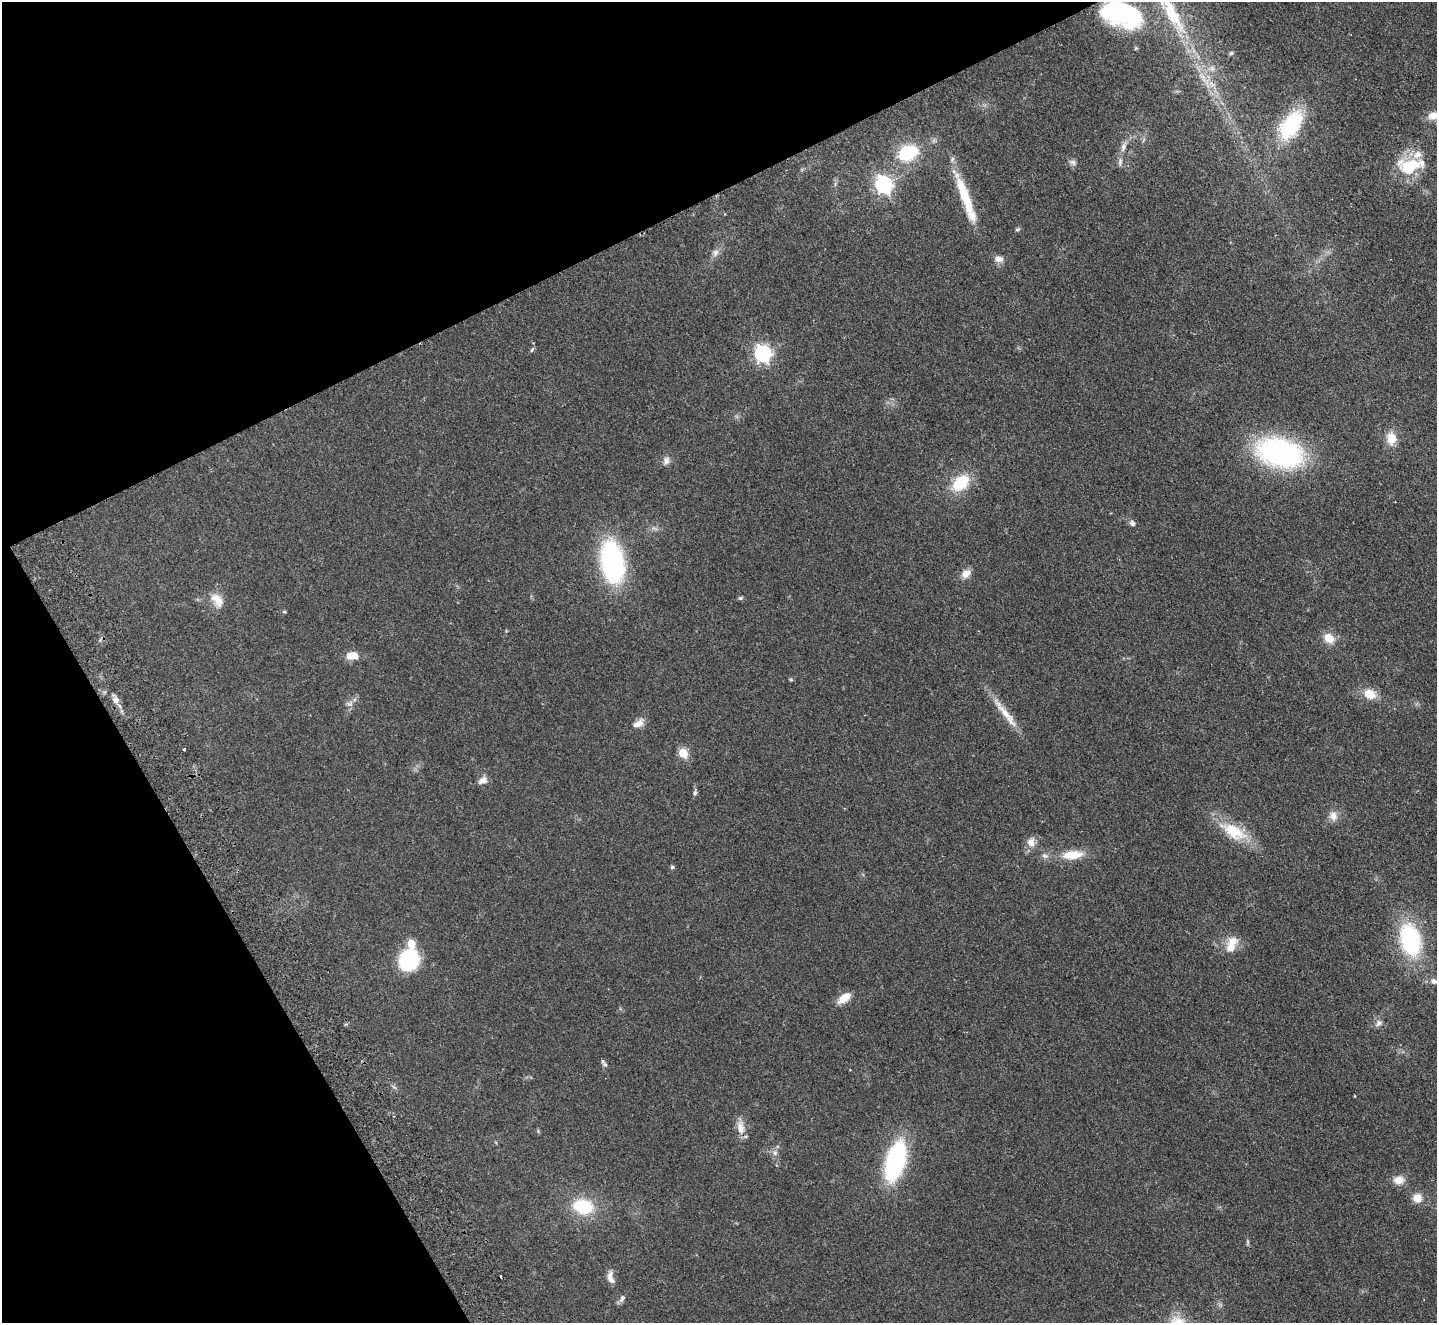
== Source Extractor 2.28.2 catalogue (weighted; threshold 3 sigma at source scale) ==
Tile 5 of 4 x 4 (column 1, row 2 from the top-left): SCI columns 52-1486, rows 2963-4283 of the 5845 x 5791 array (HDU 1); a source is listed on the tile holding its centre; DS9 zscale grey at full resolution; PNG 1439 x 1325 px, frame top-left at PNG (2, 2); no overlay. Shown black and unused: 26% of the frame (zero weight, under 2 of 3 exposures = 3% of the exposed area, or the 3 px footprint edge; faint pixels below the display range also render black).
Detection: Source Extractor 2.28.2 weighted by HDU 2 'WHT'; one run over the whole footprint, this tile lists its part. Background 0.102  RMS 0.0081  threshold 0.0365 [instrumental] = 3 sigma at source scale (4.5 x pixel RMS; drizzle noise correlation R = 1.50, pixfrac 1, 0.05/0.05 arcsec/px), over >= 5 px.
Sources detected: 67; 1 inside a brighter object's white glare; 2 cosmic-ray / hot-pixel residue — not listed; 2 inside a brighter listed object's ellipse — not listed separately; the other 62 listed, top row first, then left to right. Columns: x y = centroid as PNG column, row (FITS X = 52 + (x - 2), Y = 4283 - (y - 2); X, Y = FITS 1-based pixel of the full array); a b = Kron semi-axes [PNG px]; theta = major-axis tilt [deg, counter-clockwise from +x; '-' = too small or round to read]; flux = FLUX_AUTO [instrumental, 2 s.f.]
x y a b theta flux
1124 13 34 26 74 54
1173 13 67 17 -60 60
1231 53 6 4 17 1.3
1433 116 14 10 6 7.2
1291 125 34 19 55 59
1123 147 13 7 67 4.3
908 153 16 11 23 50
1417 155 14 10 33 7.4
1073 162 10 7 -30 2.7
1120 162 11 5 80 2.7
1410 166 18 10 10 45
884 185 7 7 - 280
965 198 67 10 -70 34
1017 229 6 5 - 1.3
715 253 10 7 59 3.6
999 259 11 8 -6 4.6
532 350 7 4 54 1.2
763 354 7 7 - 250
1391 438 16 12 -90 11
1280 453 37 21 -13 190
666 461 11 9 73 3.9
961 483 21 13 43 28
1132 523 9 7 -58 2.5
612 562 35 19 -80 140
966 574 13 9 43 5.9
740 598 7 5 19 1.3
217 600 21 12 -53 9.9
284 612 6 4 0 0.83
1329 638 12 10 -42 11
352 656 14 8 2 10
791 680 6 4 -19 0.85
1370 694 15 11 -26 12
116 700 10 9 - 4.1
350 704 9 4 22 2.2
1005 713 53 8 -51 15
638 723 17 8 32 5.9
184 749 3 2 - 0.67
683 753 5 5 - 38
483 780 13 9 27 4.5
695 793 6 5 - 1.5
1333 816 12 10 -76 5.9
1233 831 39 17 -30 28
1031 842 13 11 81 6.3
1072 855 22 9 5 18
1045 856 9 6 -20 2.7
672 867 5 5 - 1.2
1410 940 30 18 -76 91
1232 942 16 14 24 10
411 943 6 5 - 18
409 960 16 14 63 67
1434 981 11 7 -23 3.5
844 998 14 8 36 11
1379 1023 10 7 42 3.1
605 1064 8 5 -32 1.9
741 1127 19 10 -77 7.8
775 1153 8 6 89 2.8
895 1161 32 14 75 120
1399 1180 12 9 2 8.3
1417 1198 11 10 - 8
583 1207 15 10 -13 46
611 1278 16 7 -77 5.5
622 1298 11 6 58 2.6
Isophote crosses this tile's border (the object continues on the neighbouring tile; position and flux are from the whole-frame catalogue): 3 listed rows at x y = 1173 13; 1433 116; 1434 981